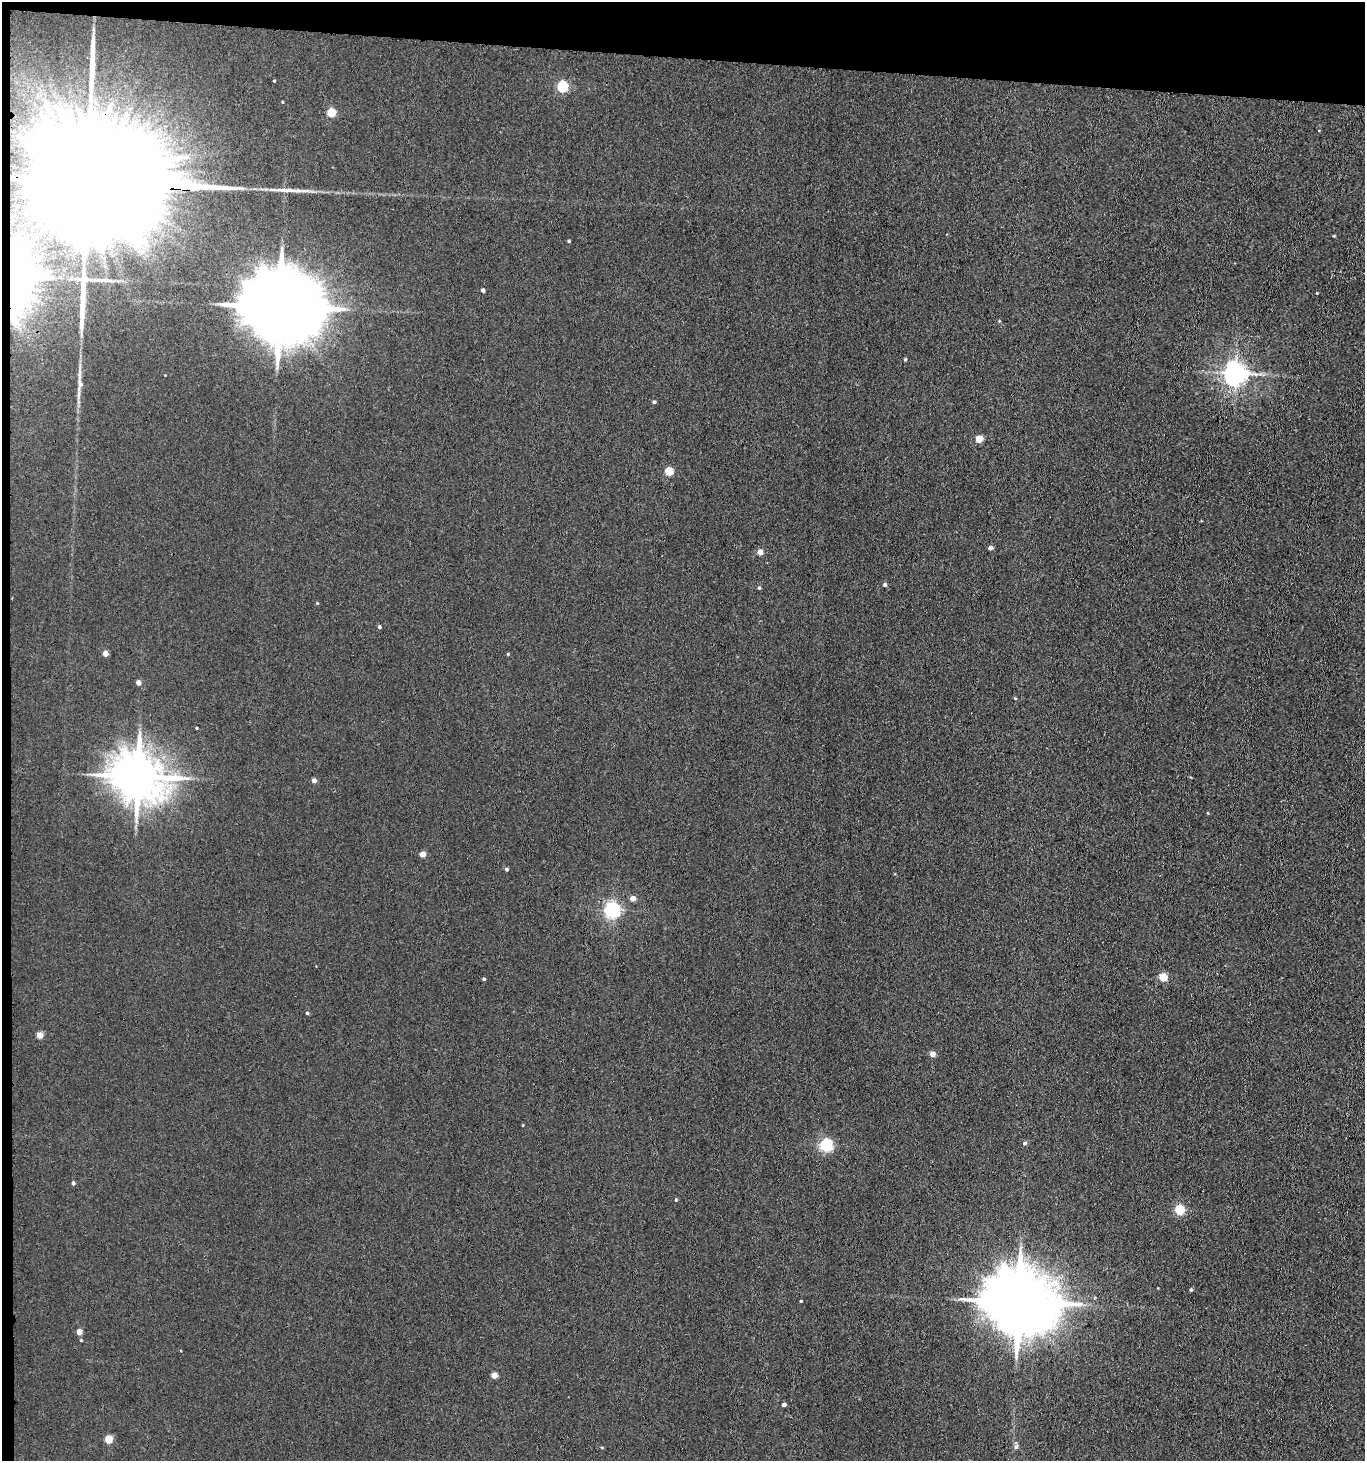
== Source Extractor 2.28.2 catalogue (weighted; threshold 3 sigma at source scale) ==
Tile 1 of 3 x 3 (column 1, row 1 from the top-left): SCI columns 219-1581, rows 2924-4382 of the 4467 x 4386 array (HDU 1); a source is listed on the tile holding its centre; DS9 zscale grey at full resolution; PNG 1367 x 1463 px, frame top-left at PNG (2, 2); no overlay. Shown black and unused: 5% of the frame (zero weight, under 3 of 4 exposures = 5% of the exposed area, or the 3 px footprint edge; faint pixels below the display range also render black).
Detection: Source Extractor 2.28.2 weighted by HDU 2 'WHT'; one run over the whole footprint, this tile lists its part. Background 0.0425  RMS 0.0065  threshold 0.0291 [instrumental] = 3 sigma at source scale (4.5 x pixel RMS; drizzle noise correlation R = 1.50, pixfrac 1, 0.05/0.05 arcsec/px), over >= 5 px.
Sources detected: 53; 2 long thin detections or spike segments (spike, bleed or trail) — not listed; the other 51 listed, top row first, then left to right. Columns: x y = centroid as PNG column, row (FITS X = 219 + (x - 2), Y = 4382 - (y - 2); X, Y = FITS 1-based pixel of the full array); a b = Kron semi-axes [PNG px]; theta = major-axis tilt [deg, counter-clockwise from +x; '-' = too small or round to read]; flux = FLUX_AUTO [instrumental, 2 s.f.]
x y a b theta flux
274 81 3 3 - 0.51
562 86 5 5 - 56
282 102 4 2 - 0.48
331 113 5 5 - 23
88 182 121 22 -4 91000
569 241 3 3 - 0.69
18 279 56 27 88 180
483 290 4 3 - 2.1
279 307 23 17 -10 8600
905 359 4 3 - 0.85
1235 373 7 7 - 520
80 385 18 7 78 4
654 402 4 3 - 1.2
979 439 5 4 - 14
669 471 5 4 - 22
990 548 4 4 - 2.2
760 552 4 4 - 6.7
885 585 4 4 - 1.6
759 588 4 4 - 0.91
317 603 4 4 - 0.51
379 627 4 3 - 1.2
105 653 4 4 - 6
508 654 4 4 - 0.6
138 683 4 4 - 3.6
1015 698 5 3 - 0.55
196 728 3 2 - 0.5
138 776 14 12 -19 2800
314 780 4 4 - 3.4
422 854 4 4 - 5.8
507 869 5 4 - 1
633 898 5 5 - 4.4
612 910 6 6 - 180
1163 977 5 5 - 20
484 979 4 3 - 0.75
307 1013 4 4 - 0.71
40 1035 4 4 - 9.3
932 1054 4 4 - 5.7
1025 1143 6 4 16 1.1
826 1145 5 5 - 100
73 1183 4 4 - 1.4
676 1200 4 3 - 0.74
1179 1210 5 5 - 40
1191 1290 4 3 - 0.89
1095 1298 4 4 - 0.91
801 1301 3 3 - 0.56
1018 1302 21 17 -15 5500
79 1332 4 4 - 5.8
494 1375 4 4 - 8.5
784 1404 4 4 - 2
108 1439 5 4 - 19
1016 1447 6 5 - 1.9
Overlapping masked pixels (flux is a lower limit): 3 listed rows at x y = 88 182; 18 279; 279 307